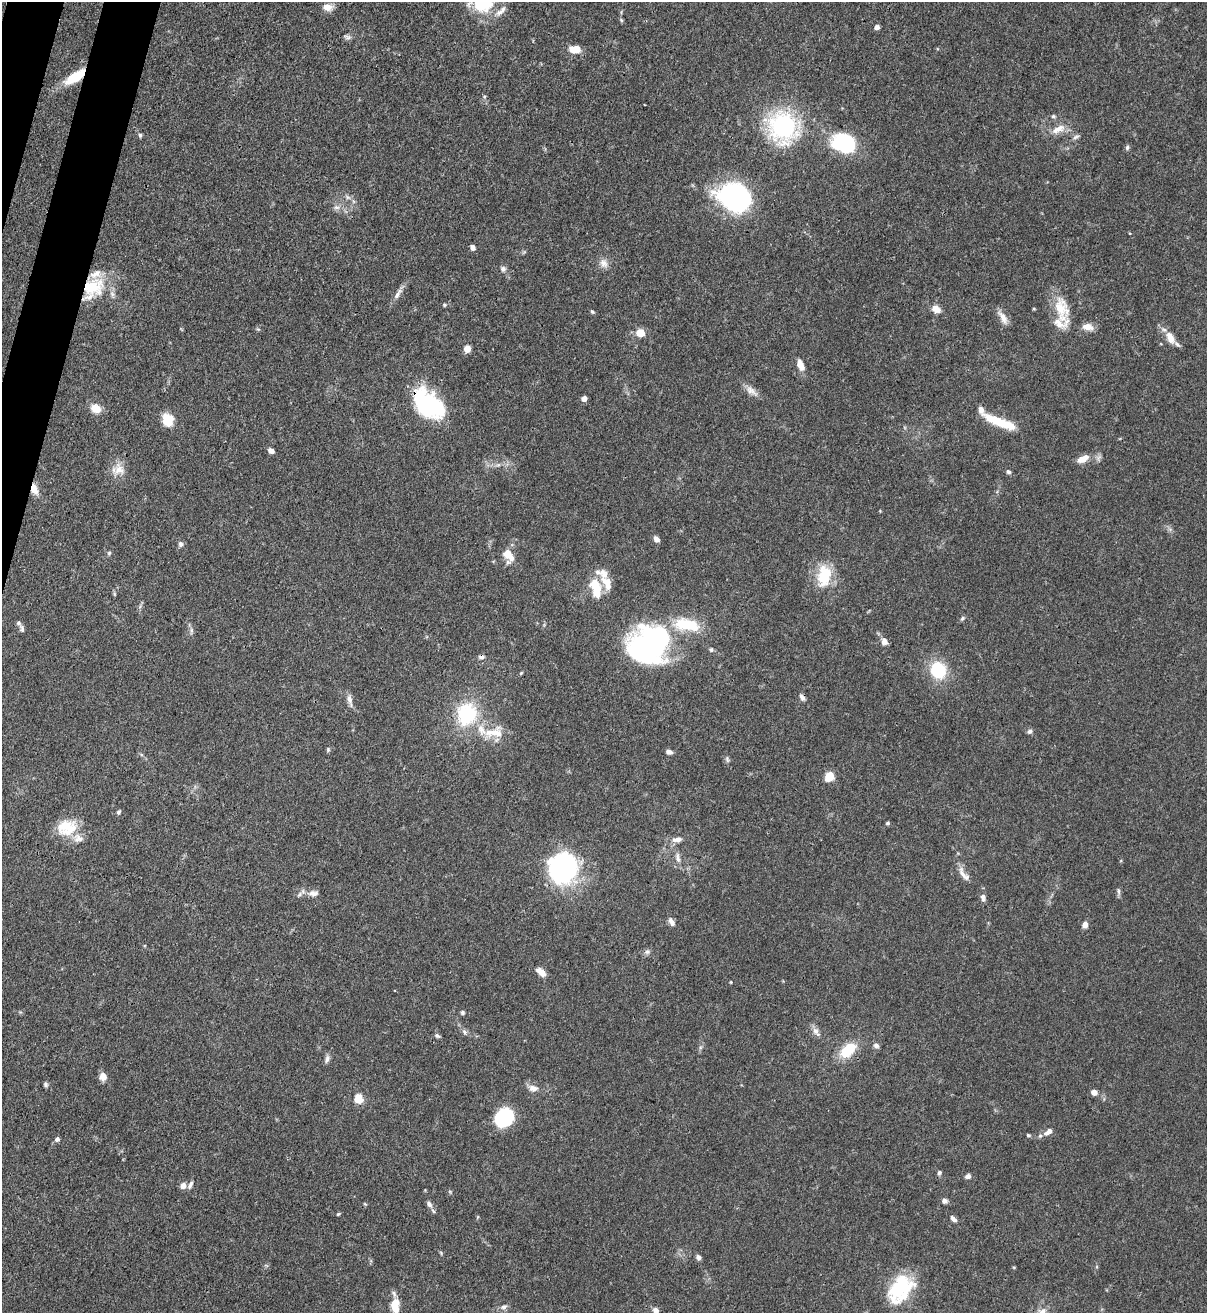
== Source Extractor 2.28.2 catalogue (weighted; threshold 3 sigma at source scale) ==
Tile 11 of 4 x 4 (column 3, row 3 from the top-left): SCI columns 2629-3833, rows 1343-2653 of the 5382 x 5307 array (HDU 1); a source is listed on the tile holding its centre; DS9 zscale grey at full resolution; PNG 1209 x 1315 px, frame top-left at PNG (2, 2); no overlay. Shown black and unused: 2% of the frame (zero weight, under 3 of 4 exposures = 7% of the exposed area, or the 3 px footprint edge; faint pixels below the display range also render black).
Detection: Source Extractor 2.28.2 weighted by HDU 2 'WHT'; one run over the whole footprint, this tile lists its part. Background 0.099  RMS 0.0041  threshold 0.0185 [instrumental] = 3 sigma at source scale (4.5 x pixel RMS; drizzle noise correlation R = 1.50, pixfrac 1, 0.05/0.05 arcsec/px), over >= 5 px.
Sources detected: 137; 5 inside a brighter object's white glare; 1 cosmic-ray / hot-pixel residue — not listed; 15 inside a brighter listed object's ellipse — not listed separately; the other 116 listed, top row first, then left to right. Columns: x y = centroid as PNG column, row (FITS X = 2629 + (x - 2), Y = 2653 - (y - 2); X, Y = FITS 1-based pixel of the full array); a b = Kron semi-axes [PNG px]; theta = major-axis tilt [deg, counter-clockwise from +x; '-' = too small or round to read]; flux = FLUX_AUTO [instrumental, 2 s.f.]
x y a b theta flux
485 2 31 23 67 21
328 7 11 7 -5 3.5
621 20 6 4 -48 0.54
877 27 6 5 - 1.6
348 37 10 5 -17 1.2
574 49 13 8 -1 5.4
75 77 26 10 34 11
1053 116 7 5 -14 0.76
783 127 33 28 -68 49
1058 129 22 9 26 4.7
140 135 6 5 - 0.77
1076 137 10 5 31 1.1
845 144 19 14 -53 34
1127 147 6 5 - 0.87
348 197 7 6 - 1.1
739 198 32 23 -40 75
336 207 9 6 -5 1.5
473 247 6 5 - 1.4
604 263 13 10 -62 2.8
503 269 8 7 - 1.2
93 288 30 23 41 21
398 294 19 6 58 2.6
444 305 4 4 - 0.47
1061 308 29 19 -71 12
936 309 12 8 -30 3
592 312 6 4 -47 0.61
1003 318 20 8 -59 3.5
1088 327 14 8 -8 3.4
258 329 6 3 -17 0.51
640 333 5 5 - 13
1170 338 17 9 -64 4.7
467 349 7 6 - 3.1
800 365 12 6 -68 4
751 391 20 8 -40 3.1
584 399 5 4 - 2.9
429 404 35 20 -42 45
96 408 13 10 -24 4.7
166 420 17 9 -73 6.2
1000 422 36 9 -21 13
271 451 6 5 - 2.3
1083 459 15 7 28 4.3
498 465 7 4 18 0.91
119 469 16 15 - 5.1
1009 472 6 5 - 0.86
34 489 11 7 -74 4.6
656 539 8 5 -43 1.7
180 544 7 6 - 1.2
109 553 5 5 - 0.67
508 555 17 10 -46 5.2
823 577 26 18 -76 14
595 585 17 15 -76 8.5
962 618 7 5 49 0.8
687 625 32 15 -4 17
22 629 10 4 -77 1
191 631 9 4 -90 1.1
884 641 9 7 -75 2.5
649 645 41 31 25 110
938 670 17 14 -69 20
521 673 5 4 - 0.4
802 697 9 5 -57 1.4
349 699 12 7 -78 2.2
467 714 20 18 73 30
481 730 24 10 -46 7.5
1030 731 6 5 - 1.2
328 750 6 4 72 0.6
669 752 7 5 -12 1.6
727 759 9 5 -80 0.94
829 776 10 9 - 5.4
119 812 6 4 62 0.72
887 823 5 4 - 0.62
65 826 28 14 20 9.2
78 838 14 12 -10 3.6
677 839 14 7 5 2.7
678 858 15 6 -81 2.4
563 868 32 31 - 59
963 875 24 6 -64 3.2
1118 891 11 4 -83 0.95
313 893 16 8 3 2.8
983 898 11 6 -87 1.6
671 922 11 6 -60 1.9
1085 925 6 5 - 2.5
647 952 7 7 - 1.1
541 972 11 6 -38 3.6
731 982 4 3 - 0.37
462 1012 5 5 - 0.73
816 1031 15 7 -54 2.3
464 1032 7 6 - 1.1
437 1036 7 5 -28 0.91
876 1046 7 6 - 1.3
848 1050 14 9 41 16
327 1059 10 5 80 1.4
103 1076 8 7 - 3.3
46 1084 6 5 - 0.87
533 1088 13 9 -9 2.7
1094 1092 6 6 - 2.5
359 1099 11 10 - 4.3
504 1117 18 15 52 26
1048 1132 12 6 36 2.8
1028 1135 6 4 -15 0.58
57 1139 5 5 - 1.4
939 1173 6 5 - 0.91
968 1176 7 6 - 1.4
183 1185 8 7 - 2.2
190 1185 12 5 63 1.4
944 1201 6 5 - 1.6
365 1204 6 3 -18 0.42
429 1204 9 6 -54 1.7
338 1214 5 4 - 0.47
953 1219 9 5 -46 1.5
698 1257 7 5 -71 1.3
1014 1267 5 3 - 0.35
901 1287 37 21 49 24
395 1306 16 9 89 8.2
504 1307 9 6 12 1.5
656 1310 7 6 - 1.9
1042 1312 14 11 88 3.7
Overlapping masked pixels (flux is a lower limit): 7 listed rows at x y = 75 77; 845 144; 93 288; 429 404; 34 489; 802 697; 563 868
Isophote crosses this tile's border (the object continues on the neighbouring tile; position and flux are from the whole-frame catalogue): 5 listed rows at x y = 485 2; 901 1287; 395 1306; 656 1310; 1042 1312